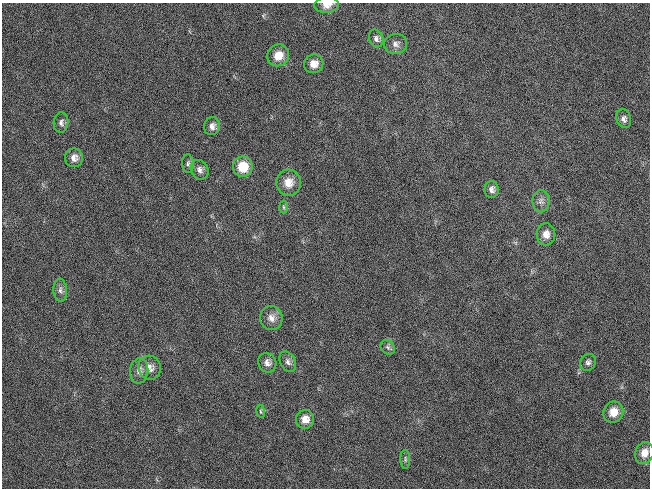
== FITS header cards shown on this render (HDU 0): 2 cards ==
NAXIS1  =                  648 / length of data axis 1
NAXIS2  =                  486 / length of data axis 2

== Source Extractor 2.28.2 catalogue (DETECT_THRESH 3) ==
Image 648 x 486 px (HDU 0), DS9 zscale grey, 1 PNG px = 1 image px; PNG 652 x 490 px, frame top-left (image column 1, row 486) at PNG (2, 3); each listed source drawn as its Kron ellipse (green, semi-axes under 4 px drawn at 4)
Background 119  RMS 26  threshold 78.3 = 3 sigma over >= 5 px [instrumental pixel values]
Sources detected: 30; all 30 listed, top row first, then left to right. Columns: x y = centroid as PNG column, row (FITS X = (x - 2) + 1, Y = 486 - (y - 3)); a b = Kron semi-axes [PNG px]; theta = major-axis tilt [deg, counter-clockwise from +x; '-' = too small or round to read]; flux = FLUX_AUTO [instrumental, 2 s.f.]
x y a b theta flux
327 5 12 8 7 13000
376 38 9 7 -68 6800
396 44 11 10 - 9400
278 55 11 10 - 23000
314 64 10 9 - 17000
624 119 9 7 -71 6800
61 123 10 7 86 7200
212 126 9 8 - 9100
74 158 9 9 - 11000
188 164 9 6 -86 4900
243 167 10 10 - 44000
200 170 10 8 -61 9000
288 183 13 12 - 22000
492 189 8 7 - 7600
541 201 11 8 89 9000
283 207 6 4 -88 2900
546 234 11 9 -87 15000
60 290 11 7 -87 7400
271 318 12 11 - 14000
388 347 8 6 -45 4800
288 362 11 7 -62 7300
588 362 9 7 60 5700
267 363 10 9 - 11000
150 368 12 11 - 15000
139 371 12 9 83 11000
261 411 6 3 -81 2200
613 412 11 9 60 25000
305 419 9 9 - 16000
644 453 11 9 68 17000
405 459 9 5 -89 4300
At the frame edge (FLAGS 8, measured only in part): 1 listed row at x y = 327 5